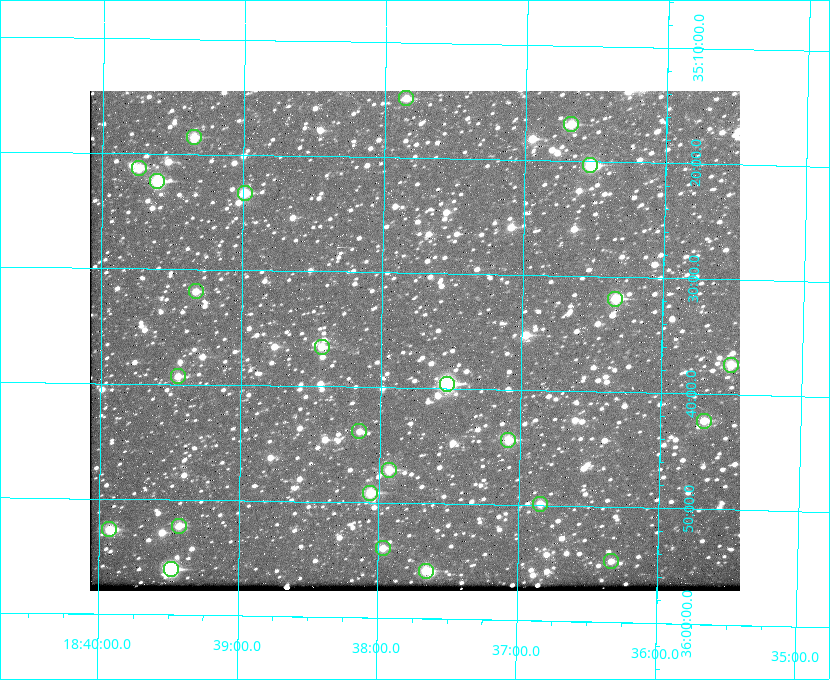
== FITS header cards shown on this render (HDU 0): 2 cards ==
NAXIS1  =                  650 / Width of table row in bytes
NAXIS2  =                  500 / Number of rows in table

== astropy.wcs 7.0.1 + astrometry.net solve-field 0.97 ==
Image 650 x 500 px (HDU 0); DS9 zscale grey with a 90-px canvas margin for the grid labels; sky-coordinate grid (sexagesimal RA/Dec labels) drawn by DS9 from the SOLVED WCS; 25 Tycho-2 reference stars matched to detected sources circled (green)
Header WCS: none
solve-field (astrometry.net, Tycho-2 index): SOLVED blind (the file carries no WCS)
Solved WCS: RA---TAN-SIP/DEC--TAN-SIP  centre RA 18:37:46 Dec +35:36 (279.44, +35.60 deg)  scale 5.22 arcsec/px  FOV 56.5' x 43.4'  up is +179 deg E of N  parity flipped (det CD > 0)
(file carries no celestial WCS; the grid is the blind solution)
Tycho-2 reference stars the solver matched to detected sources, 25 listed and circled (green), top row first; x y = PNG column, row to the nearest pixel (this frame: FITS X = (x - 90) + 1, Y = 500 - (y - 91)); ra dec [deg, ICRS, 3 dp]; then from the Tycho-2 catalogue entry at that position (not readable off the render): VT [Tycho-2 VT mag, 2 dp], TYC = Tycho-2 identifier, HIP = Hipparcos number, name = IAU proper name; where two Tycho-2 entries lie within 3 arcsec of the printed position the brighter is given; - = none
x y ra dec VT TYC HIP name
406 98 279.462 +35.247 10.59 2645-881-1 - -
571 124 279.169 +35.281 10.53 2645-756-1 - -
194 137 279.838 +35.309 10.90 2645-842-1 - -
590 165 279.134 +35.339 9.91 2645-980-1 - -
139 168 279.936 +35.355 10.62 2645-481-1 - -
157 181 279.902 +35.373 9.13 2645-567-1 - -
245 193 279.747 +35.388 10.29 2645-648-1 - -
196 291 279.832 +35.532 10.61 2645-711-1 - -
615 299 279.085 +35.532 9.84 2645-710-1 - -
322 347 279.606 +35.610 10.50 2645-565-1 - -
731 365 278.877 +35.623 10.37 2632-1282-1 - -
178 376 279.862 +35.655 10.83 2649-120-1 - -
447 384 279.382 +35.660 8.88 2649-136-1 91311 -
704 421 278.922 +35.705 10.37 2636-96-1 - -
359 431 279.537 +35.731 11.00 2649-31-1 - -
508 440 279.271 +35.739 10.27 2649-22-1 - -
389 470 279.483 +35.786 9.96 2649-1276-1 - -
370 493 279.516 +35.819 10.07 2649-1464-1 - -
540 504 279.212 +35.831 10.99 2649-1529-1 - -
179 526 279.857 +35.871 10.88 2649-1588-1 - -
109 529 279.981 +35.878 10.88 2649-1568-1 - -
383 548 279.492 +35.899 10.86 2649-1492-1 - -
611 561 279.083 +35.912 11.42 2649-1448-1 - -
171 569 279.871 +35.934 9.15 2649-1364-1 91485 -
426 571 279.414 +35.931 10.32 2649-1381-1 - -